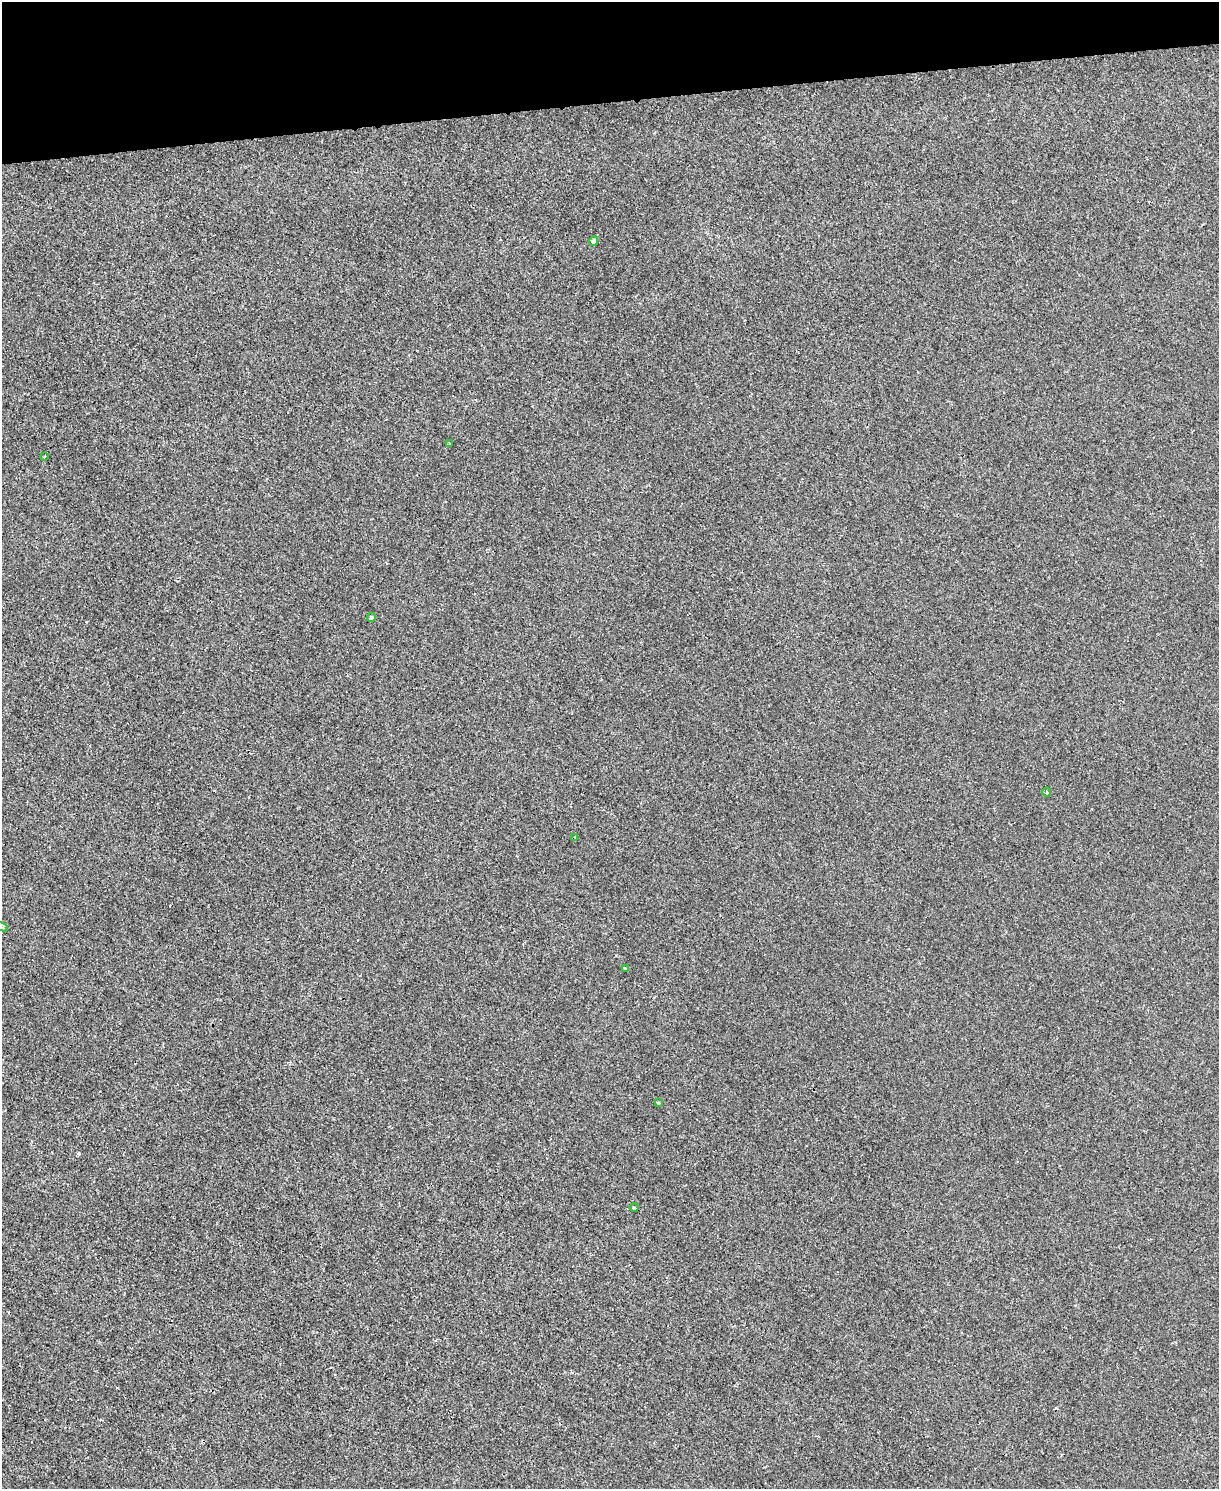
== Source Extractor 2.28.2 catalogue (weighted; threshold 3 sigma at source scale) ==
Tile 3 of 4 x 3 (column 3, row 1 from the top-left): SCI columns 2433-3649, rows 3110-4596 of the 4865 x 4846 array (HDU 1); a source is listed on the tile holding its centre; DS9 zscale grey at full resolution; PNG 1221 x 1491 px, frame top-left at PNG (2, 2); each listed source drawn as its Kron ellipse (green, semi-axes under 4 px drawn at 4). Shown black and unused: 7% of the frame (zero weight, under 2 of 3 exposures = <1% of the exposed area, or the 3 px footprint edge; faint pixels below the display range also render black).
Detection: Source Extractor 2.28.2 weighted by HDU 2 'WHT'; one run over the whole footprint, this tile lists its part. Background 0.00171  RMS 0.0034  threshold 0.0153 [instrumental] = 3 sigma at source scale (4.5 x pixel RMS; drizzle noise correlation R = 1.50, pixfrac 1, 0.05/0.05 arcsec/px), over >= 5 px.
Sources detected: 10; all 10 listed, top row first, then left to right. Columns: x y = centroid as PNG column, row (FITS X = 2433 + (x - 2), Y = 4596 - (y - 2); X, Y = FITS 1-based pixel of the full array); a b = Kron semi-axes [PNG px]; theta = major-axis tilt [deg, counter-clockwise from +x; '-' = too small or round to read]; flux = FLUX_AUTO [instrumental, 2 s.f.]
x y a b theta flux
594 241 4 4 - 1.5
449 444 3 2 - 0.3
44 457 4 3 - 0.31
371 617 4 4 - 1.2
1047 792 5 3 - 0.34
575 837 3 2 - 0.26
2 927 6 3 -24 0.71
625 969 3 3 - 0.72
658 1102 4 3 - 0.36
634 1208 5 3 - 0.36
Isophote crosses this tile's border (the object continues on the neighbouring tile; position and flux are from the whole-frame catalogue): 1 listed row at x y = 2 927
Unlisted compact peaks at least as high as the median listed source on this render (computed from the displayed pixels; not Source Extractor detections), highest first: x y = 79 1154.